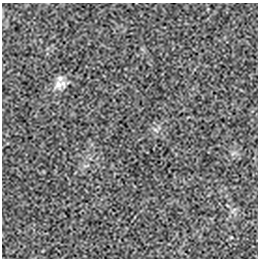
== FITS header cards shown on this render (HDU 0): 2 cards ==
NAXIS1  =                  256 / length of data axis 1
NAXIS2  =                  256 / length of data axis 2

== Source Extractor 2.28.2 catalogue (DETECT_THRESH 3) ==
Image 256 x 256 px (HDU 0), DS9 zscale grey, 1 PNG px = 1 image px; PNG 260 x 260 px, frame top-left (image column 1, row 256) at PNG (2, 3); no overlay
Background 5.31e-05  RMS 0.0021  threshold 0.00621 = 3 sigma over >= 5 px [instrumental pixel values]
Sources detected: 3; all 3 listed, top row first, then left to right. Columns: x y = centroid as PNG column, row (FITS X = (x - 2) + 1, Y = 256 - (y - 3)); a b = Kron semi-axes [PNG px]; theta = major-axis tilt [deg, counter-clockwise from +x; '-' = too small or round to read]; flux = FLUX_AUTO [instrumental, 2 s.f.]
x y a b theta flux
58 84 15 12 71 1.3
155 130 10 3 -40 0.26
234 210 10 3 40 0.22